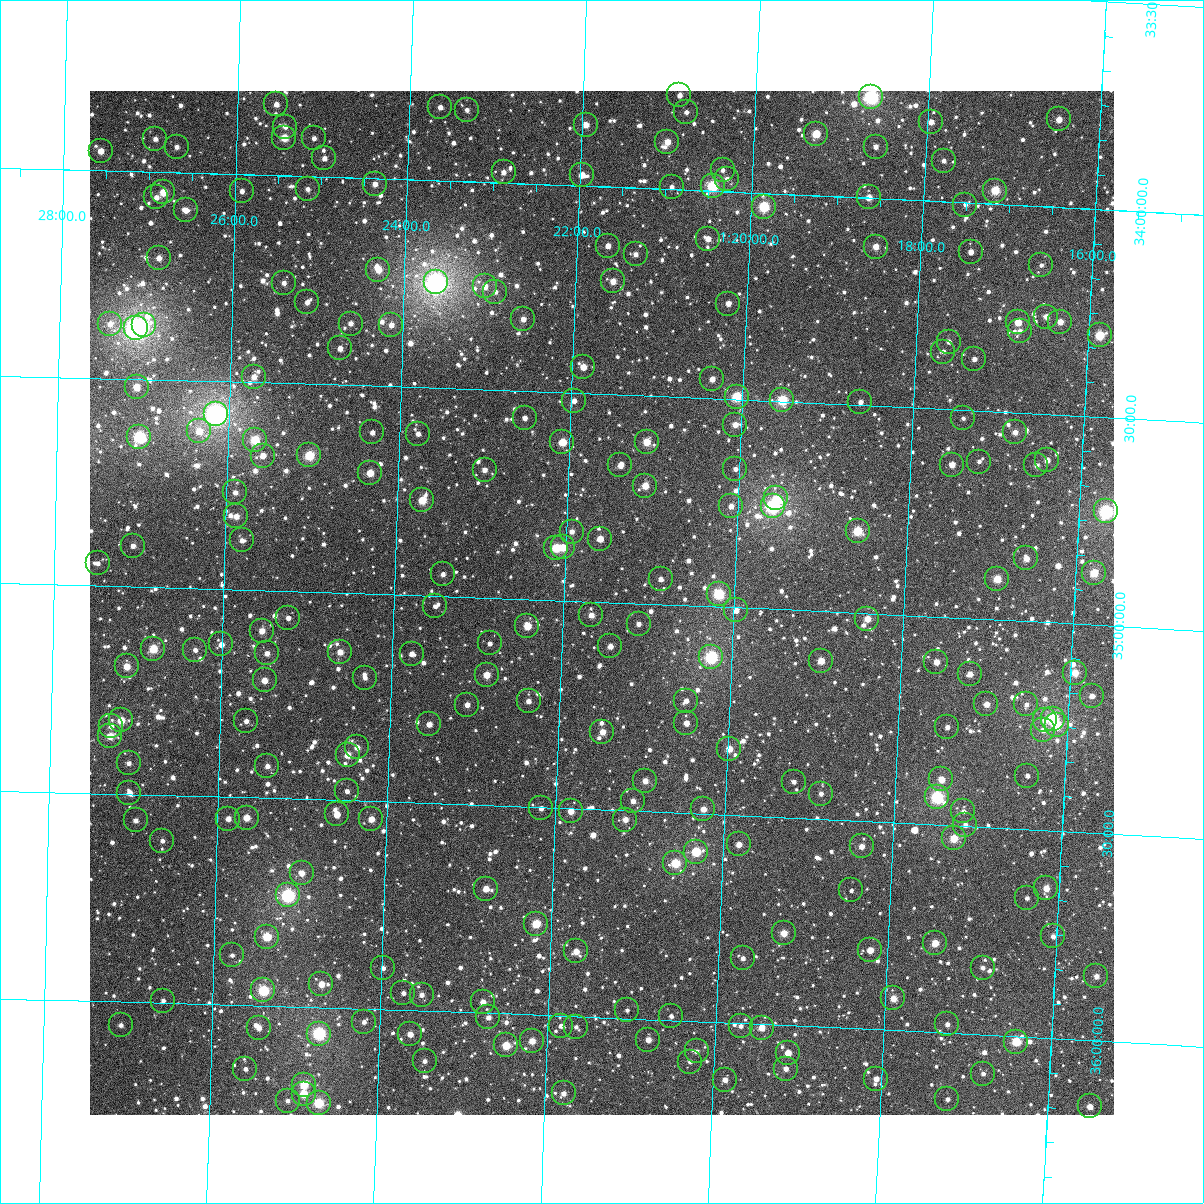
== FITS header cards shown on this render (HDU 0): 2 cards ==
NAXIS1  =                 1024
NAXIS2  =                 1024

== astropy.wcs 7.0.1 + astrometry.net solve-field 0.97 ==
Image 1024 x 1024 px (HDU 0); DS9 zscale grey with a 90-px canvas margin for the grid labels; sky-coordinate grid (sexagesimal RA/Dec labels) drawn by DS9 from the SOLVED WCS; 250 Tycho-2 reference stars matched to detected sources circled (green)
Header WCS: RA---TAN-SIP/DEC--TAN-SIP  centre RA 01:21:33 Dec +35:00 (20.39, +35.00 deg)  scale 8.67 arcsec/px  FOV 148.0' x 148.0'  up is +178 deg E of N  parity flipped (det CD > 0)
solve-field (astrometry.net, Tycho-2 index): VERIFIED the header's WCS against the Tycho-2 star catalogue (verified at 6 index scales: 13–250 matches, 0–1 conflicts across passes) and refined it, rather than solving blind
Solved WCS: RA---TAN-SIP/DEC--TAN-SIP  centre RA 01:21:33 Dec +35:00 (20.39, +35.00 deg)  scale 8.67 arcsec/px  FOV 148.0' x 148.0'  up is +178 deg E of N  parity flipped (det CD > 0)
The solver's refit moves the header's centre by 0.24 arcsec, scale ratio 1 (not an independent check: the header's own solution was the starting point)
Tycho-2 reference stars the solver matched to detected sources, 250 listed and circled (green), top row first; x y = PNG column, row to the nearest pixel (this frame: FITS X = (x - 90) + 1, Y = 1024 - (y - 91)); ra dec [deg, ICRS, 3 dp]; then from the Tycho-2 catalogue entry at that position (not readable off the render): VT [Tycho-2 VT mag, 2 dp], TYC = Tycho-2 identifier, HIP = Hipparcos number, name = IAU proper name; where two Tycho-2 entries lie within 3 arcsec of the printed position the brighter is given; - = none
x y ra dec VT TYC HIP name
679 95 20.220 +33.773 11.19 2299-97-1 - -
871 97 19.665 +33.757 7.64 2299-101-1 6127 -
276 104 21.386 +33.830 11.19 2300-70-1 - -
440 107 20.912 +33.824 11.80 2300-62-1 - -
467 110 20.835 +33.828 12.19 2300-69-1 - -
686 112 20.199 +33.813 11.60 2299-71-1 - -
1059 119 19.119 +33.789 10.84 2299-827-1 - -
931 122 19.489 +33.811 11.29 2299-69-1 - -
586 125 20.488 +33.853 10.62 2300-122-1 - -
285 127 21.360 +33.883 12.15 2300-92-1 - -
816 134 19.820 +33.852 9.57 2299-11-1 - -
284 138 21.361 +33.909 9.81 2300-697-1 - -
314 138 21.275 +33.909 12.00 2300-857-1 - -
155 139 21.735 +33.921 11.47 2300-209-1 - -
667 142 20.249 +33.887 10.47 2299-55-1 - -
177 147 21.672 +33.939 11.47 2300-181-1 - -
876 147 19.646 +33.876 11.25 2299-53-1 - -
101 151 21.893 +33.953 10.52 2300-807-1 - -
324 158 21.243 +33.956 11.35 2300-273-1 - -
944 161 19.446 +33.902 12.03 2299-527-1 - -
723 170 20.086 +33.949 11.66 2299-1280-1 - -
504 172 20.722 +33.974 11.34 2300-647-1 - -
582 175 20.495 +33.974 10.73 2300-297-1 - -
727 179 20.072 +33.969 12.05 2299-1094-1 - -
375 184 21.094 +34.014 11.17 2300-623-1 - -
713 186 20.113 +33.988 8.65 2299-1116-1 - -
672 187 20.232 +33.995 11.61 2299-1162-1 - -
308 189 21.289 +34.031 11.51 2300-395-1 - -
242 191 21.480 +34.041 11.70 2300-149-1 - -
995 191 19.292 +33.968 9.44 2299-813-1 - -
163 192 21.708 +34.049 9.94 2300-743-1 - -
156 197 21.728 +34.062 11.54 2300-649-1 - -
869 197 19.659 +33.999 10.33 2299-794-1 - -
965 205 19.378 +34.005 11.63 2299-246-1 - -
764 207 19.962 +34.033 8.64 2299-1216-1 - -
186 210 21.641 +34.091 11.38 2300-555-1 - -
708 239 20.120 +34.116 11.13 2299-1232-1 - -
608 246 20.410 +34.143 10.90 2300-307-1 - -
876 247 19.632 +34.116 10.67 2299-456-1 - -
971 252 19.355 +34.118 10.83 2299-615-1 - -
636 254 20.329 +34.160 11.37 2300-153-1 - -
159 258 21.716 +34.208 10.77 2300-163-1 - -
1041 265 19.148 +34.141 11.81 2299-971-1 - -
378 270 21.076 +34.219 10.28 2300-263-1 - -
613 281 20.392 +34.227 10.45 2300-771-1 - -
436 282 20.906 +34.246 6.37 2300-1644-1 6512 -
284 283 21.350 +34.258 11.64 2300-141-1 - -
485 286 20.764 +34.251 10.87 2300-809-1 - -
495 292 20.733 +34.263 11.84 2300-287-1 - -
307 302 21.280 +34.304 11.38 2300-753-1 - -
728 304 20.053 +34.269 10.83 2299-1240-1 - -
1046 317 19.126 +34.265 10.80 2299-1020-1 - -
523 319 20.649 +34.327 10.69 2300-1607-1 - -
1018 322 19.207 +34.282 10.14 2299-1012-1 - -
1060 322 19.084 +34.275 10.56 2299-1027-1 - -
110 324 21.853 +34.369 11.39 2300-1541-1 - -
351 324 21.150 +34.352 11.50 2300-1536-1 - -
144 325 21.753 +34.370 10.00 2300-1571-1 - -
391 325 21.033 +34.351 11.07 2300-1573-1 - -
136 328 21.776 +34.378 6.31 2300-1643-1 6776 -
1020 331 19.200 +34.303 11.33 2299-1028-1 - -
1100 335 18.967 +34.303 9.21 2299-422-1 - -
949 342 19.406 +34.337 11.55 2299-730-1 - -
340 348 21.180 +34.412 11.05 2300-1422-1 - -
943 352 19.420 +34.361 11.58 2299-867-1 - -
974 359 19.329 +34.376 11.80 2299-679-1 - -
583 367 20.469 +34.437 10.28 2300-1333-1 - -
254 377 21.430 +34.487 10.79 2300-1285-1 - -
712 379 20.091 +34.453 10.85 2299-1072-1 - -
137 387 21.771 +34.519 9.92 2300-1346-1 - -
737 397 20.017 +34.493 8.90 2299-1264-1 - -
782 400 19.883 +34.496 8.75 2299-528-1 6204 -
574 401 20.491 +34.519 11.16 2300-1286-1 - -
860 402 19.655 +34.492 11.69 2299-881-1 - -
216 414 21.537 +34.580 6.40 2300-1642-1 6702 -
525 418 20.634 +34.564 11.46 2300-1223-1 - -
963 418 19.353 +34.519 11.76 2299-573-1 - -
735 425 20.018 +34.560 10.47 2299-1068-1 - -
199 431 21.585 +34.622 10.38 2300-932-1 - -
372 432 21.078 +34.612 11.74 2300-1084-1 - -
1015 432 19.199 +34.547 10.81 2299-531-1 - -
418 434 20.944 +34.611 11.49 2300-960-1 - -
139 437 21.760 +34.639 8.18 2300-1274-1 6767 -
255 440 21.421 +34.639 9.32 2300-1251-1 - -
562 442 20.521 +34.619 9.78 2300-1069-1 - -
647 442 20.275 +34.610 9.69 2300-1282-1 - -
309 455 21.261 +34.672 9.07 2300-1193-1 - -
263 456 21.397 +34.676 10.61 2300-1051-1 - -
1047 460 19.101 +34.610 10.88 2299-575-1 - -
979 462 19.300 +34.622 11.93 2299-372-1 - -
620 465 20.349 +34.670 10.88 2300-784-1 - -
952 465 19.378 +34.632 10.77 2299-767-1 - -
1036 465 19.131 +34.624 11.58 2299-390-1 - -
735 469 20.012 +34.667 11.48 2299-1180-1 - -
485 470 20.746 +34.693 11.16 2300-1129-1 - -
370 473 21.081 +34.710 10.30 2300-1636-1 - -
645 486 20.274 +34.716 10.20 2300-1061-1 - -
235 492 21.474 +34.766 11.06 2300-1392-1 - -
776 498 19.890 +34.733 11.10 2299-148-1 - -
422 500 20.926 +34.771 9.54 2300-1131-1 - -
731 506 20.019 +34.757 10.97 2299-1278-1 - -
773 506 19.898 +34.753 7.69 2299-376-1 6208 -
1106 511 18.922 +34.726 7.74 2299-643-1 5891 -
236 516 21.469 +34.824 10.74 2300-1067-1 - -
858 531 19.645 +34.803 9.10 2299-841-1 - -
572 532 20.484 +34.834 11.45 2300-1081-1 - -
600 539 20.400 +34.848 10.72 2300-1258-1 - -
242 540 21.451 +34.882 11.38 2300-220-1 - -
133 546 21.770 +34.902 11.34 2300-520-1 - -
563 547 20.507 +34.873 10.53 2300-1032-1 - -
556 548 20.528 +34.874 9.34 2300-556-1 - -
1026 558 19.147 +34.849 10.50 2299-485-1 - -
98 563 21.872 +34.946 11.94 2300-890-1 - -
1094 573 18.947 +34.875 9.49 2299-406-1 - -
443 574 20.858 +34.948 11.45 2300-1191-1 - -
661 579 20.217 +34.940 11.76 2299-1145-1 - -
997 579 19.229 +34.902 9.61 2299-758-1 - -
719 594 20.045 +34.970 8.57 2299-1243-1 6249 -
435 606 20.877 +35.025 12.27 2300-320-1 - -
736 610 19.992 +35.007 10.87 2299-1287-1 - -
591 615 20.417 +35.033 11.01 2300-342-1 - -
288 618 21.308 +35.065 11.79 2300-664-1 - -
867 619 19.605 +35.013 10.44 2299-354-1 - -
639 624 20.277 +35.049 11.96 2300-1192-1 - -
527 626 20.604 +35.065 9.86 2300-292-1 - -
262 631 21.384 +35.098 10.53 2300-576-1 - -
490 643 20.713 +35.110 11.89 2300-408-1 - -
221 644 21.503 +35.134 11.33 2300-672-1 - -
610 646 20.357 +35.106 11.16 2300-1004-1 - -
153 649 21.703 +35.148 9.42 2300-1261-1 - -
195 650 21.579 +35.149 11.64 2300-1186-1 - -
340 652 21.152 +35.143 10.69 2300-973-1 - -
267 653 21.368 +35.152 11.25 2300-1429-1 - -
412 654 20.942 +35.141 11.42 2300-1521-1 - -
711 657 20.059 +35.122 7.95 2299-1099-1 6255 -
821 661 19.735 +35.119 10.20 2299-166-1 - -
936 662 19.396 +35.109 10.63 2299-342-1 - -
127 666 21.780 +35.192 10.16 2300-977-1 - -
1075 673 18.987 +35.118 9.85 2299-138-1 - -
970 674 19.295 +35.134 10.96 2299-752-1 - -
487 675 20.718 +35.186 10.41 2300-446-1 - -
365 678 21.077 +35.203 11.94 2300-1585-1 - -
265 680 21.372 +35.217 10.52 2300-820-1 - -
1092 696 18.934 +35.171 11.04 2299-683-1 - -
529 701 20.592 +35.246 11.28 2300-1273-1 - -
686 701 20.128 +35.230 11.35 2299-1281-1 - -
986 704 19.242 +35.205 10.78 2299-766-1 - -
1026 704 19.125 +35.200 11.54 2299-232-1 - -
467 705 20.772 +35.260 11.09 2300-876-1 - -
1053 719 19.045 +35.231 8.37 2299-356-1 5923 -
121 720 21.793 +35.323 9.94 2300-1566-1 - -
1045 720 19.068 +35.236 11.34 2299-378-1 - -
246 721 21.423 +35.316 11.50 2300-1329-1 - -
686 723 20.124 +35.284 11.49 2299-1087-1 - -
429 724 20.882 +35.310 10.95 2300-1328-1 - -
1057 725 19.032 +35.246 9.11 2299-864-1 - -
111 726 21.821 +35.337 11.78 2300-592-1 - -
947 727 19.354 +35.264 11.57 2299-620-1 - -
1043 730 19.071 +35.259 10.77 2299-585-1 - -
602 732 20.370 +35.313 10.55 2300-310-1 - -
110 736 21.823 +35.361 10.09 2300-490-1 - -
357 747 21.094 +35.371 11.11 2300-1159-1 - -
729 749 19.994 +35.341 10.47 2299-1153-1 - -
348 755 21.120 +35.391 10.34 2300-150-1 - -
129 763 21.766 +35.425 11.59 2300-680-1 - -
267 766 21.357 +35.423 11.20 2300-870-1 - -
1027 776 19.111 +35.371 11.57 2299-716-1 - -
941 779 19.364 +35.391 10.30 2299-306-1 - -
645 781 20.238 +35.427 10.87 2299-1097-1 - -
794 782 19.799 +35.413 12.07 2299-273-1 - -
347 791 21.119 +35.478 11.85 2300-572-1 - -
129 793 21.762 +35.496 10.86 2300-538-1 - -
821 794 19.717 +35.439 11.91 2299-177-1 - -
937 797 19.373 +35.435 8.18 2299-235-1 6033 -
633 801 20.272 +35.477 11.38 2300-226-1 - -
541 808 20.543 +35.503 11.56 2300-284-1 - -
703 809 20.063 +35.489 10.90 2299-1069-1 - -
571 811 20.455 +35.507 10.69 2300-692-1 - -
963 811 19.295 +35.465 11.97 2299-199-1 - -
337 814 21.146 +35.534 11.49 2300-921-1 - -
247 818 21.413 +35.549 10.18 2300-128-1 - -
228 819 21.467 +35.552 11.48 2300-536-1 - -
371 819 21.044 +35.543 10.39 2300-474-1 - -
136 820 21.742 +35.563 11.62 2300-448-1 - -
625 820 20.293 +35.522 10.64 2300-676-1 - -
965 825 19.287 +35.497 11.41 2299-335-1 - -
954 838 19.319 +35.531 9.75 2299-115-1 - -
162 841 21.661 +35.610 12.18 2300-1519-1 - -
739 844 19.954 +35.570 10.78 2299-1211-1 - -
862 846 19.590 +35.562 11.25 2299-171-1 - -
696 852 20.079 +35.592 9.32 2299-1113-1 - -
675 863 20.139 +35.622 9.21 2299-1171-1 - -
302 873 21.244 +35.679 11.09 2304-1467-1 - -
1046 888 19.038 +35.640 10.31 2303-394-1 - -
486 889 20.698 +35.701 10.56 2304-1678-1 - -
851 890 19.615 +35.668 12.15 2303-814-1 - -
288 895 21.285 +35.733 7.77 2304-1454-1 6636 -
1027 898 19.093 +35.666 11.85 2303-918-1 - -
536 924 20.544 +35.781 9.37 2304-1576-1 - -
784 933 19.809 +35.779 10.06 2303-1040-1 6176 -
1053 936 19.010 +35.754 11.62 2303-1077-1 - -
267 937 21.343 +35.834 9.34 2304-1696-1 - -
935 943 19.358 +35.785 10.09 2303-752-1 - -
870 950 19.551 +35.810 11.16 2303-1131-1 - -
576 951 20.423 +35.844 10.74 2304-1635-1 - -
232 955 21.445 +35.881 11.91 2304-1306-1 - -
743 958 19.927 +35.843 12.34 2303-675-1 - -
383 968 20.995 +35.901 12.18 2304-22-1 - -
983 968 19.214 +35.838 12.13 2303-1022-1 - -
1096 976 18.875 +35.845 11.19 2303-652-1 - -
321 984 21.176 +35.944 10.52 2304-1682-1 - -
263 990 21.348 +35.964 8.54 2304-656-1 - -
403 993 20.932 +35.959 11.77 2304-856-1 - -
422 995 20.878 +35.962 11.16 2304-1506-1 - -
893 998 19.474 +35.923 10.31 2303-682-1 - -
163 1001 21.646 +35.995 11.74 2304-1498-1 - -
483 1002 20.694 +35.974 10.83 2304-1637-1 - -
627 1010 20.264 +35.980 12.17 2304-1106-1 - -
671 1016 20.133 +35.990 12.31 2303-1311-1 - -
488 1017 20.676 +36.010 11.50 2304-30-1 - -
364 1022 21.046 +36.032 11.88 2304-64-1 - -
947 1024 19.310 +35.979 11.60 2303-922-1 - -
121 1025 21.770 +36.056 12.40 2304-384-1 - -
561 1026 20.460 +36.024 11.98 2304-1684-1 - -
741 1026 19.924 +36.007 11.82 2303-1126-1 - -
576 1027 20.415 +36.025 12.24 2304-1535-1 - -
259 1028 21.359 +36.053 11.17 2304-1198-1 - -
762 1028 19.862 +36.008 10.26 2303-1155-1 - -
319 1034 21.179 +36.064 7.97 2304-1538-1 6597 -
410 1034 20.907 +36.057 10.74 2304-1600-1 - -
648 1040 20.197 +36.049 10.90 2303-1315-1 - -
532 1041 20.544 +36.063 10.32 2304-1474-1 - -
1016 1042 19.103 +36.012 9.24 2303-1166-1 - -
506 1045 20.620 +36.076 9.53 2304-1098-1 - -
697 1051 20.052 +36.072 11.73 2303-1441-1 - -
788 1053 19.781 +36.066 10.87 2303-1133-1 - -
425 1061 20.861 +36.121 11.74 2304-694-1 - -
690 1062 20.071 +36.098 11.97 2303-1345-1 - -
245 1069 21.395 +36.153 12.15 2304-1088-1 - -
786 1069 19.785 +36.105 11.15 2303-590-1 - -
983 1074 19.196 +36.093 12.48 2303-705-1 - -
876 1079 19.514 +36.119 11.40 2303-489-1 - -
725 1080 19.965 +36.138 11.39 2303-545-1 - -
304 1085 21.219 +36.187 9.67 2304-162-1 - -
564 1093 20.443 +36.187 11.36 2304-1554-1 - -
304 1094 21.219 +36.209 10.05 2304-996-1 - -
947 1099 19.299 +36.159 11.57 2303-623-1 - -
288 1101 21.267 +36.227 11.63 2304-364-1 - -
319 1103 21.174 +36.231 8.90 2304-1096-1 - -
1090 1106 18.874 +36.158 10.92 2303-995-1 - -